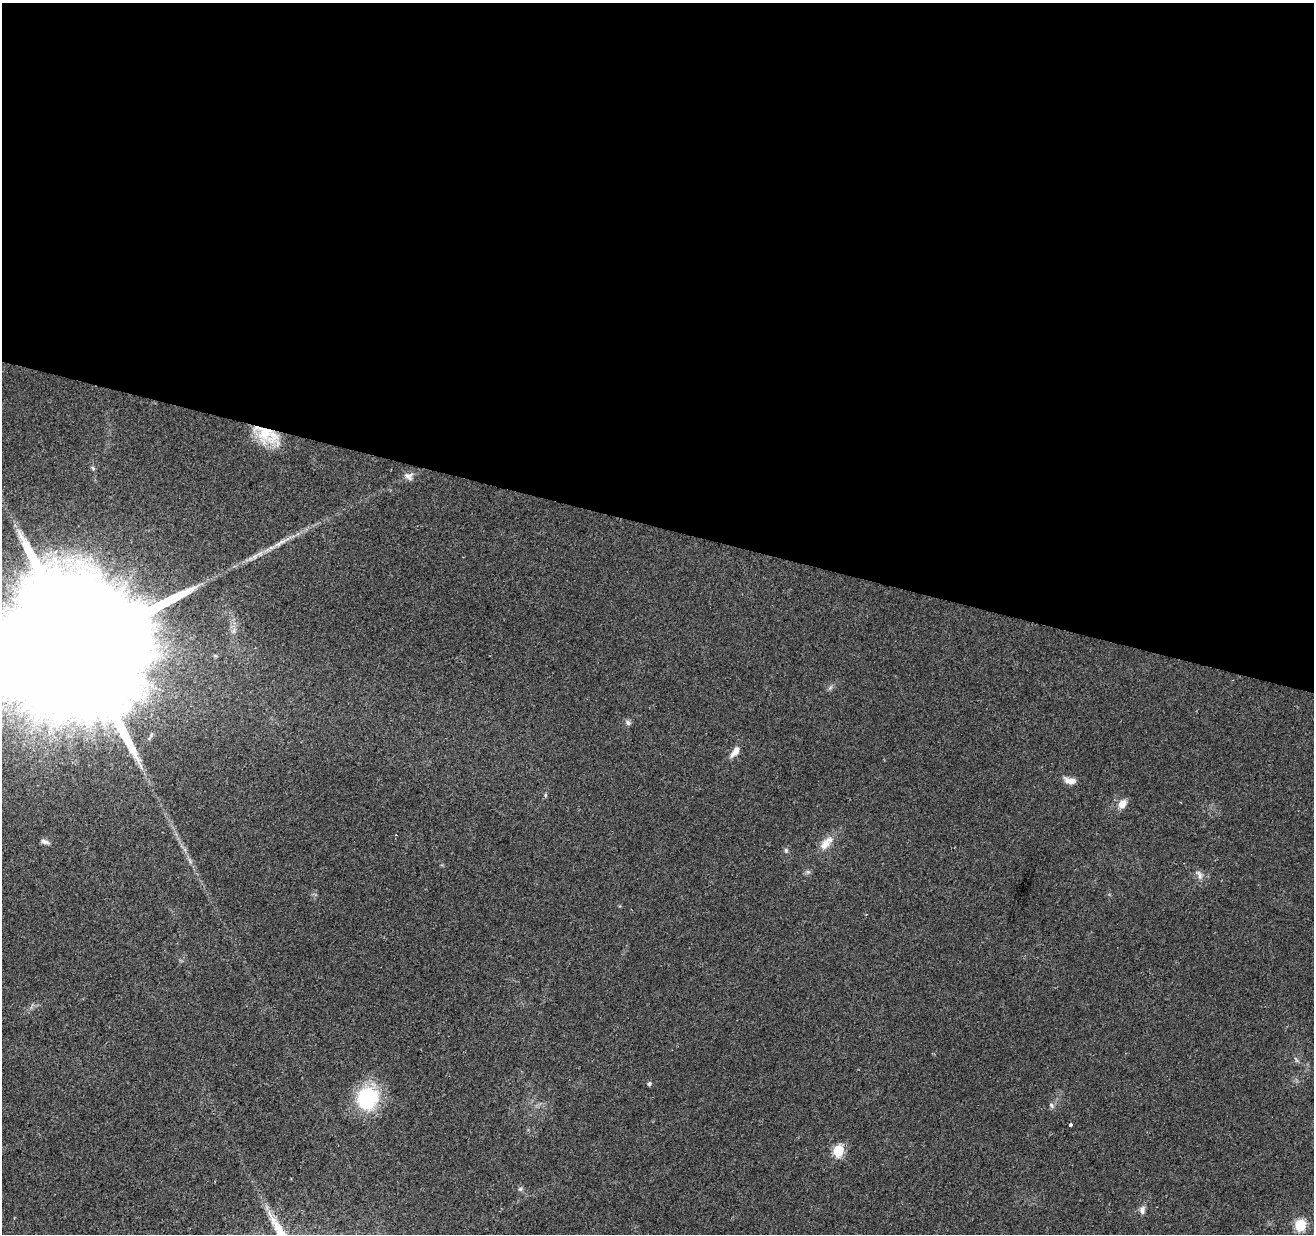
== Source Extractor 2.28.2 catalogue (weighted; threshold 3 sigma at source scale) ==
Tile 3 of 4 x 4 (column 3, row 1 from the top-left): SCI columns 2629-3940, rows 3976-5207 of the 5253 x 5423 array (HDU 1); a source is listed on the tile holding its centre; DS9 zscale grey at full resolution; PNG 1316 x 1236 px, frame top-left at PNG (2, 3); no overlay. Shown black and unused: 43% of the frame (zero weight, under 2 of 3 exposures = <1% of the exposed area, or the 3 px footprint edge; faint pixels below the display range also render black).
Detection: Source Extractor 2.28.2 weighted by HDU 2 'WHT'; one run over the whole footprint, this tile lists its part. Background 0.0431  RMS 0.0057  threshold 0.0255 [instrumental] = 3 sigma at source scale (4.5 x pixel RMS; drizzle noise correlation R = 1.50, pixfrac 1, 0.0396/0.0396 arcsec/px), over >= 5 px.
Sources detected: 26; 1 cosmic-ray / hot-pixel residue — not listed; the other 25 listed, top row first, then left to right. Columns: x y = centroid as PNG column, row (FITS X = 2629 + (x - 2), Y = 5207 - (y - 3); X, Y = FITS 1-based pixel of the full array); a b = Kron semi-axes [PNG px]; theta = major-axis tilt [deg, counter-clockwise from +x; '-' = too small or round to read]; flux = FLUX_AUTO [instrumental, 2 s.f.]
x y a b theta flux
264 432 32 20 -55 24
409 476 12 10 -20 3
278 544 11 6 29 2.6
260 553 10 5 23 2.6
78 648 63 30 72 56000
830 688 7 4 20 1.1
628 723 8 6 -70 1.5
735 752 17 7 54 4
1070 781 16 7 -13 4.5
545 795 6 4 72 0.72
1122 804 10 8 64 5
44 841 11 5 -18 2.1
825 844 17 11 55 6.3
786 850 6 5 - 1.1
808 872 7 4 -18 1
1200 875 12 6 -84 2.5
1296 1060 7 4 -71 0.98
649 1083 5 5 - 1.2
367 1098 27 23 66 41
1051 1105 8 5 -61 1.2
1070 1125 3 3 - 1.2
838 1150 6 6 - 41
520 1189 6 4 44 0.99
1142 1210 11 7 84 2.4
1300 1225 6 6 - 44
Overlapping masked pixels (flux is a lower limit): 1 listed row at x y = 264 432
Isophote crosses this tile's border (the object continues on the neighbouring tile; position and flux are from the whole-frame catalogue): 1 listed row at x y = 78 648